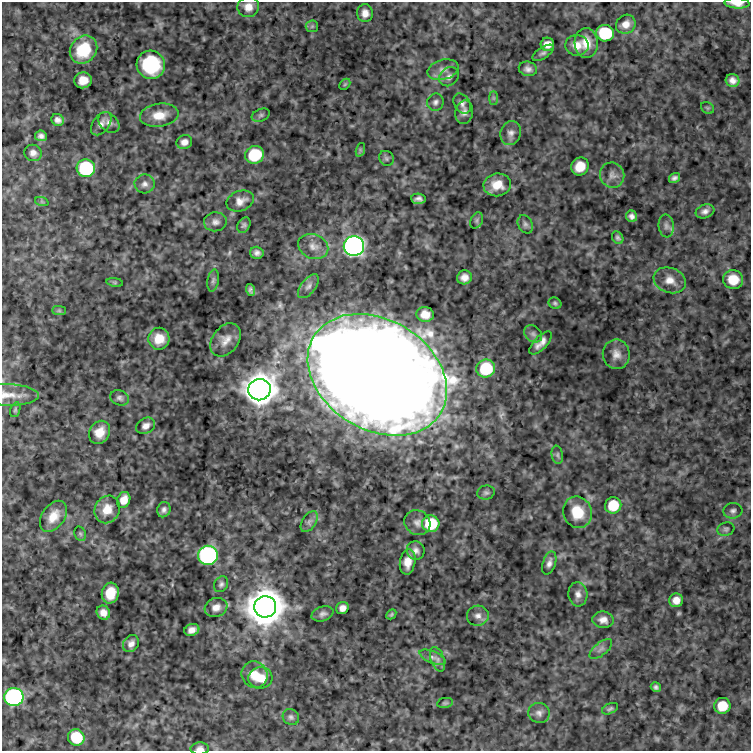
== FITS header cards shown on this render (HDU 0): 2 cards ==
NAXIS1  =                  749
NAXIS2  =                  749

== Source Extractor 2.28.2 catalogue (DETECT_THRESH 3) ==
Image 749 x 749 px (HDU 0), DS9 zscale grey, 1 PNG px = 1 image px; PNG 753 x 753 px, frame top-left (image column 1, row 749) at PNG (2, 2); each listed source drawn as its Kron ellipse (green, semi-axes under 4 px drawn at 4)
Background 0.308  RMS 1.4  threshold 4.24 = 3 sigma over >= 5 px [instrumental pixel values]
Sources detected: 124; all 124 listed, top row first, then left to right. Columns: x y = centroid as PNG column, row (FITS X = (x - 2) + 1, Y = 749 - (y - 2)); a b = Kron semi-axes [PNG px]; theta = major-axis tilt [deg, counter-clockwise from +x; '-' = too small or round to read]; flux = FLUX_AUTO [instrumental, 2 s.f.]
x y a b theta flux
737 3 12 5 -4 1000
248 7 11 10 - 910
365 13 9 8 - 670
626 24 10 9 - 800
312 26 6 6 - 180
605 33 9 8 - 6500
586 43 15 11 -87 1400
547 44 7 6 - 810
577 45 12 10 -3 1000
83 50 15 12 49 3900
543 53 12 5 34 290
151 65 14 14 - 6300
528 69 9 7 -14 430
443 70 16 10 15 760
449 77 10 8 42 460
83 80 9 8 - 1000
733 80 7 6 - 540
345 84 6 4 45 120
493 98 7 4 -90 160
435 102 9 8 - 350
462 104 11 7 -58 400
707 108 7 5 -35 140
464 112 12 9 80 480
159 115 19 11 8 1600
261 115 9 6 22 250
58 120 6 5 - 390
109 123 12 8 -42 530
101 124 13 8 53 540
511 133 12 10 69 580
41 136 6 5 - 360
184 142 8 7 - 540
360 150 7 4 73 150
33 153 9 8 - 510
255 155 9 8 - 4600
386 158 8 7 - 240
580 166 9 8 - 1500
86 168 9 8 - 9400
612 175 13 12 - 700
674 178 6 4 34 290
145 184 10 9 - 470
497 185 14 11 8 1500
419 199 7 5 -4 350
240 201 14 10 20 740
42 202 7 4 -19 150
705 211 9 7 18 440
632 216 6 5 - 370
477 220 8 6 61 220
215 222 11 9 7 480
525 224 10 7 -63 320
244 225 8 6 61 220
666 226 11 7 -84 430
618 238 7 5 -56 210
313 246 15 12 -22 940
354 246 10 9 - 61000
257 253 7 6 - 350
464 277 7 7 - 610
213 280 11 5 80 280
670 280 16 12 -20 1100
733 280 10 9 - 1800
115 282 8 4 -8 120
308 286 14 7 51 480
251 290 6 4 -72 230
555 303 6 5 - 200
59 311 7 4 -1 160
425 314 8 7 - 1000
533 334 10 7 -41 390
159 339 11 10 - 1700
226 340 18 13 53 1100
541 343 15 6 46 710
616 354 15 13 -82 920
486 369 9 9 - 5300
377 375 74 55 -31 430000
259 390 11 10 - 270000
7 395 31 11 -1 1400
120 398 9 7 -19 330
15 410 8 5 72 170
146 426 10 7 29 550
100 432 12 10 57 1300
557 455 9 5 -80 240
486 493 9 7 12 260
124 500 8 6 67 1000
613 505 8 8 - 2800
107 509 14 12 61 1400
164 510 8 6 68 360
733 511 9 7 6 360
577 512 16 14 -70 2700
53 516 17 11 54 1400
309 522 12 7 57 400
417 523 13 12 - 750
431 524 8 8 - 4700
726 529 9 6 17 250
80 534 7 5 -68 170
416 550 9 9 - 500
208 555 10 9 - 22000
408 562 13 7 80 1000
549 563 12 6 73 440
221 584 8 6 58 270
110 593 10 8 77 2200
578 594 12 9 -85 590
676 600 7 7 - 840
216 607 11 9 19 740
265 607 11 10 - 440000
342 608 6 6 - 530
103 613 7 6 - 660
323 614 11 7 19 380
391 614 5 4 - 130
478 616 11 10 - 530
603 620 10 8 -7 650
192 630 8 5 20 540
131 644 9 7 54 530
601 649 13 6 39 420
433 657 14 6 -22 460
438 659 13 6 -71 450
254 675 13 12 - 1500
260 678 12 10 5 1200
656 687 5 4 - 240
14 697 9 9 - 28000
445 703 8 5 9 160
722 706 8 8 - 2000
610 709 8 5 25 220
539 713 11 10 - 500
291 717 9 7 -43 300
76 737 8 8 - 3500
200 749 9 6 3 420
At the frame edge (FLAGS 8, measured only in part): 3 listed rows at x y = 737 3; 7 395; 200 749